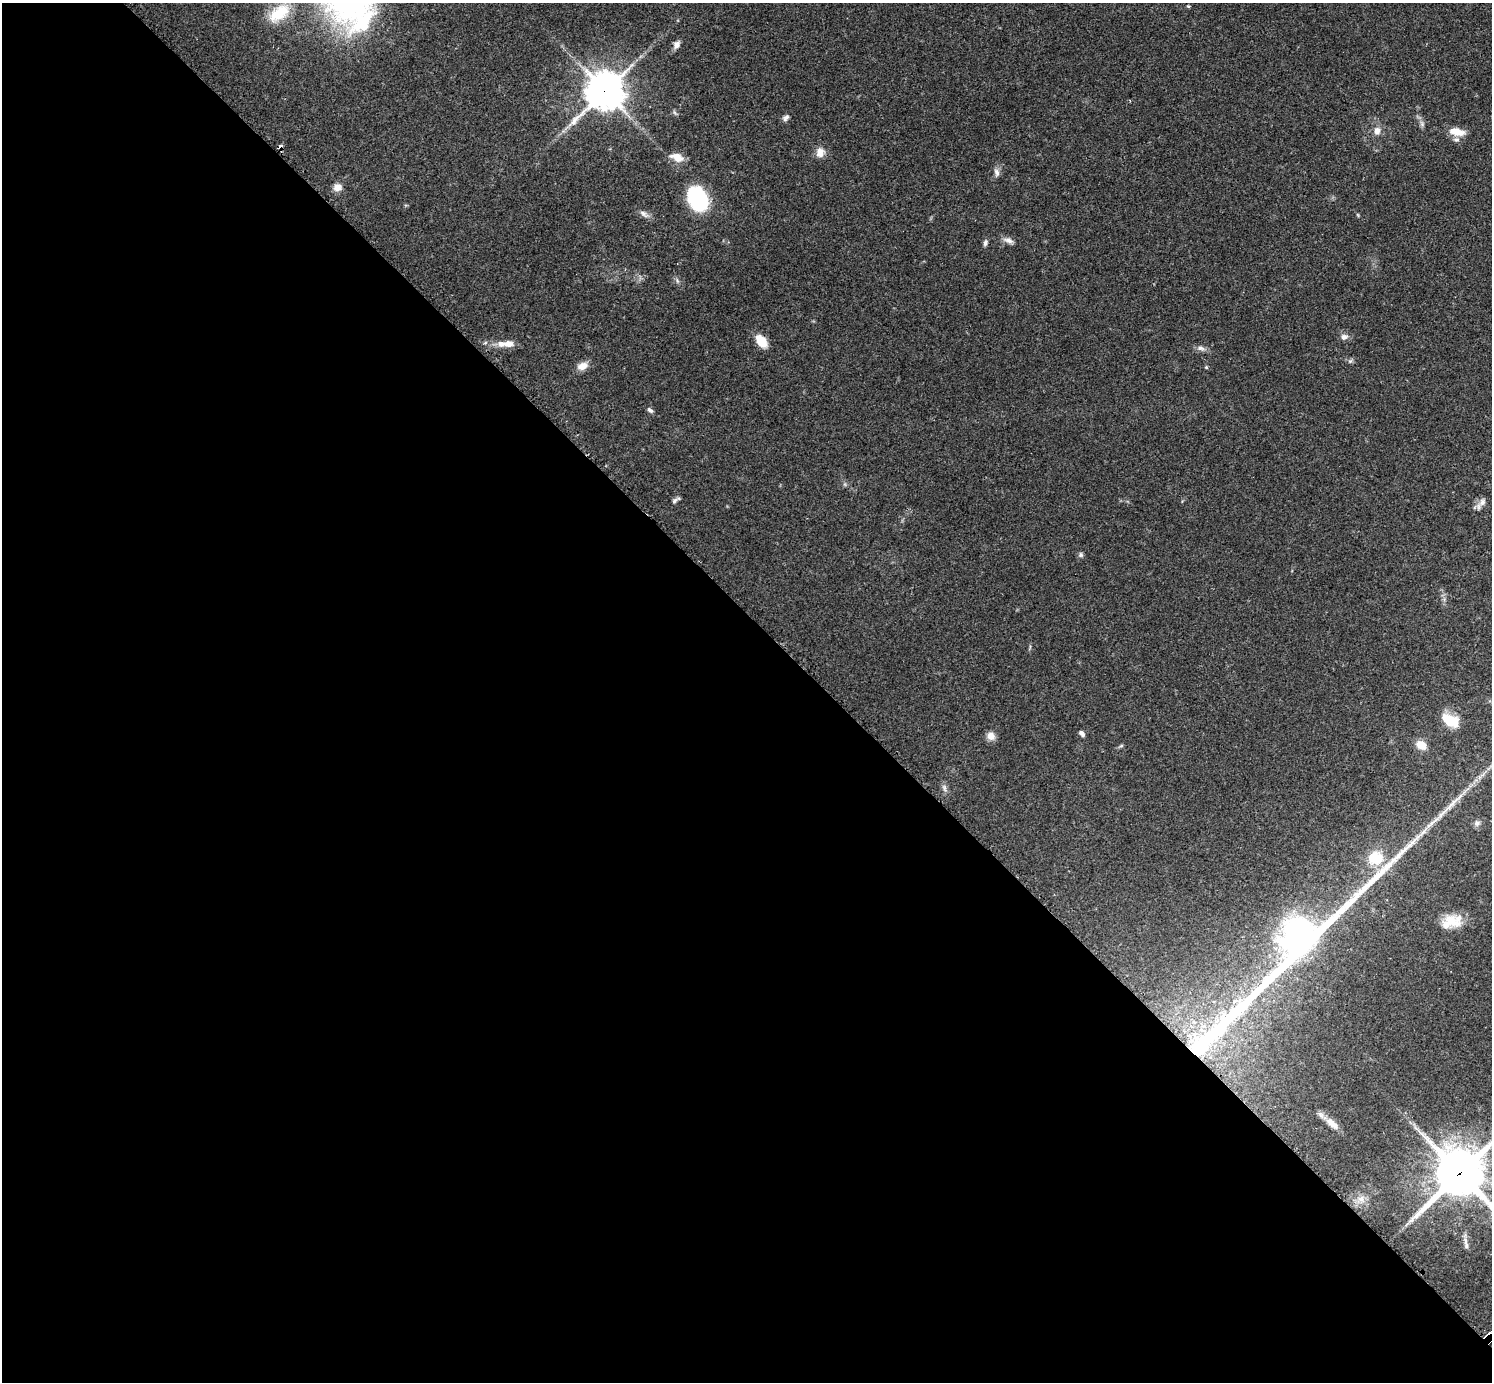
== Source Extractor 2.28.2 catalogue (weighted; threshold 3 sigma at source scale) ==
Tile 9 of 4 x 4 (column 1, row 3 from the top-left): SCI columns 29-1518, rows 1568-2947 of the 6041 x 6040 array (HDU 1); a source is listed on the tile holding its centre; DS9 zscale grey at full resolution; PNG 1494 x 1384 px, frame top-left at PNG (2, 3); no overlay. Shown black and unused: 55% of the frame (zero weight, under 2 of 3 exposures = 2% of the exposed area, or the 3 px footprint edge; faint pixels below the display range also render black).
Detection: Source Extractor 2.28.2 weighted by HDU 2 'WHT'; one run over the whole footprint, this tile lists its part. Background 0.0786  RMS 0.0055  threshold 0.0247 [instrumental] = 3 sigma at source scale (4.5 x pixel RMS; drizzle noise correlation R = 1.50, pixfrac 1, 0.05/0.05 arcsec/px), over >= 5 px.
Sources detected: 52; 1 inside a brighter object's white glare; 2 long thin detections or spike segments (spike, bleed or trail) — not listed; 3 inside a brighter listed object's ellipse — not listed separately; the other 46 listed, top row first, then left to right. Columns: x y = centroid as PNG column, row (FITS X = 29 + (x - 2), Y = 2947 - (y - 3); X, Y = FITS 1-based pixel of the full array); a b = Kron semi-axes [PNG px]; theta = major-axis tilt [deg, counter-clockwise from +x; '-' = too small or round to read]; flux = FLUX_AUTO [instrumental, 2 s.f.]
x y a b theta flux
1188 6 5 3 - 0.54
279 13 30 17 35 18
363 23 40 20 45 34
676 45 10 7 59 3.1
605 91 14 13 - 1200
674 112 8 3 -71 0.93
786 118 10 6 54 1.8
1422 124 9 6 -64 1.8
1377 131 11 9 79 3.9
1456 132 18 8 -11 8.2
280 147 4 3 - 4.1
820 152 13 11 82 4.6
677 157 15 9 -20 6.5
997 172 12 7 -74 2.2
337 187 9 8 - 4.3
698 199 15 11 -66 95
644 214 15 6 -35 2.6
1358 215 6 3 -71 0.56
1008 240 14 7 -22 3
985 243 8 5 78 1.6
677 281 8 4 -75 1.2
1344 337 10 8 12 2.5
761 341 14 9 -50 10
485 343 6 4 19 0.78
509 344 14 9 3 4.5
1201 348 12 7 -12 2.3
1350 361 7 4 44 0.97
582 366 14 9 18 4.6
1206 367 4 4 - 0.64
650 410 9 5 -39 1.4
674 501 10 6 52 1.6
1482 502 12 9 66 3
1081 555 7 6 - 1.2
1450 720 21 12 -27 13
1082 733 7 5 -47 1.8
991 736 10 9 - 4.3
1421 745 9 7 -29 9.4
1121 746 5 5 - 0.81
944 788 12 5 -73 1.9
1477 823 9 8 - 2
1375 858 19 17 1 15
1452 921 26 16 13 12
1332 1123 22 9 -41 5.6
1460 1173 21 17 -45 2400
1361 1199 12 9 -38 4.2
1466 1246 11 6 -70 2.1
Overlapping masked pixels (flux is a lower limit): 3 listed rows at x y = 605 91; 280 147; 1460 1173
Isophote crosses this tile's border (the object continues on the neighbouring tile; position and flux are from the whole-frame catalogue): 1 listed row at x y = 1460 1173